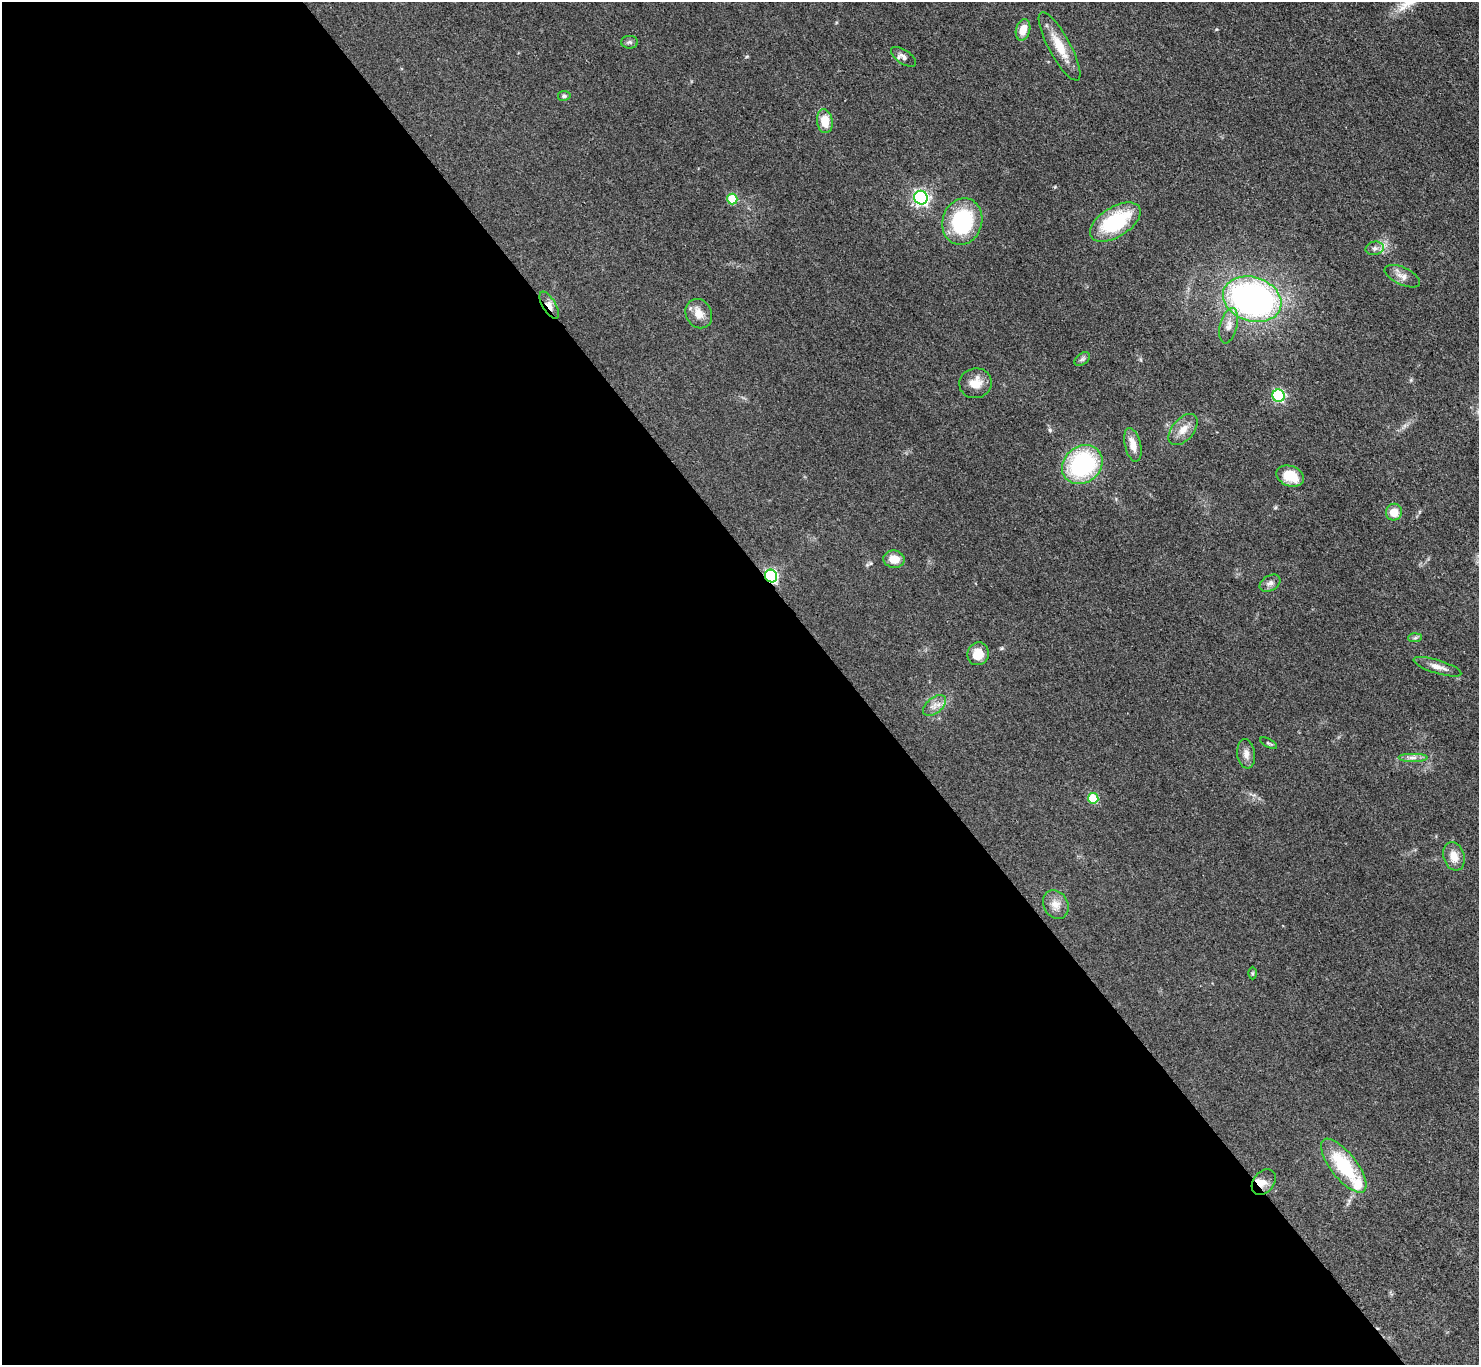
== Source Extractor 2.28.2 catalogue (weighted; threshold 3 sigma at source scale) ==
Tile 9 of 4 x 4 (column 1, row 3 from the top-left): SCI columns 10-1486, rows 1669-3031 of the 5927 x 5922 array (HDU 1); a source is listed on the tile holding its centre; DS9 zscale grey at full resolution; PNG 1481 x 1367 px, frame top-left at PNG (2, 2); each listed source drawn as its Kron ellipse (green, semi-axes under 4 px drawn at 4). Shown black and unused: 58% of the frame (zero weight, under 3 of 4 exposures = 1% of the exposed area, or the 3 px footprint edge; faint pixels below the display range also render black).
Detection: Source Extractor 2.28.2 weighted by HDU 2 'WHT'; one run over the whole footprint, this tile lists its part. Background 0.0488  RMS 0.0062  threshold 0.0278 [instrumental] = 3 sigma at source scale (4.5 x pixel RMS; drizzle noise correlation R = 1.50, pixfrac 1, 0.05/0.05 arcsec/px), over >= 5 px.
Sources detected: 42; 2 inside a brighter listed object's ellipse — not listed separately; the other 40 listed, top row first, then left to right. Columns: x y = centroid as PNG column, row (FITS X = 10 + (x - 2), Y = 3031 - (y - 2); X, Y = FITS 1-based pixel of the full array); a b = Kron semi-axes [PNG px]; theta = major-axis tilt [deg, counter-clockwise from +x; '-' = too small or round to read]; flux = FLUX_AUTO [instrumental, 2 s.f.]
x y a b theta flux
1023 30 11 7 74 7.7
630 42 8 6 0 1.6
1059 46 38 11 -61 15
903 57 14 7 -35 2.9
564 96 6 5 - 1.3
825 121 12 7 -81 11
921 198 7 6 - 170
732 199 5 5 - 22
962 222 23 20 72 53
1115 222 28 15 32 47
1375 248 9 6 11 2.3
1402 276 19 8 -25 4.6
1252 299 30 22 -18 210
549 305 15 6 -59 4.3
699 314 15 13 -61 7.5
1229 326 18 8 76 5.3
1082 359 8 5 36 1.5
975 383 16 15 - 9.3
1279 396 6 6 - 69
1183 430 18 10 49 7.2
1133 445 17 8 -76 6.8
1082 465 21 18 39 76
1290 476 14 10 -20 14
1394 512 8 8 - 8
894 559 10 8 -7 8
771 576 6 6 - 99
1270 583 11 7 31 2.9
1415 638 7 4 2 1.2
978 654 11 10 - 10
1437 667 25 6 -17 5.2
935 705 13 7 40 4.3
1268 743 9 4 -27 1
1246 754 15 9 -83 4
1413 758 15 4 0 2.9
1093 798 5 5 - 28
1454 856 14 10 -72 7.2
1056 904 15 12 -60 5.9
1252 973 6 4 89 0.84
1344 1166 33 13 -52 36
1264 1182 14 10 50 4.4
Overlapping masked pixels (flux is a lower limit): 4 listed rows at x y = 549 305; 1082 465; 771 576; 1264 1182